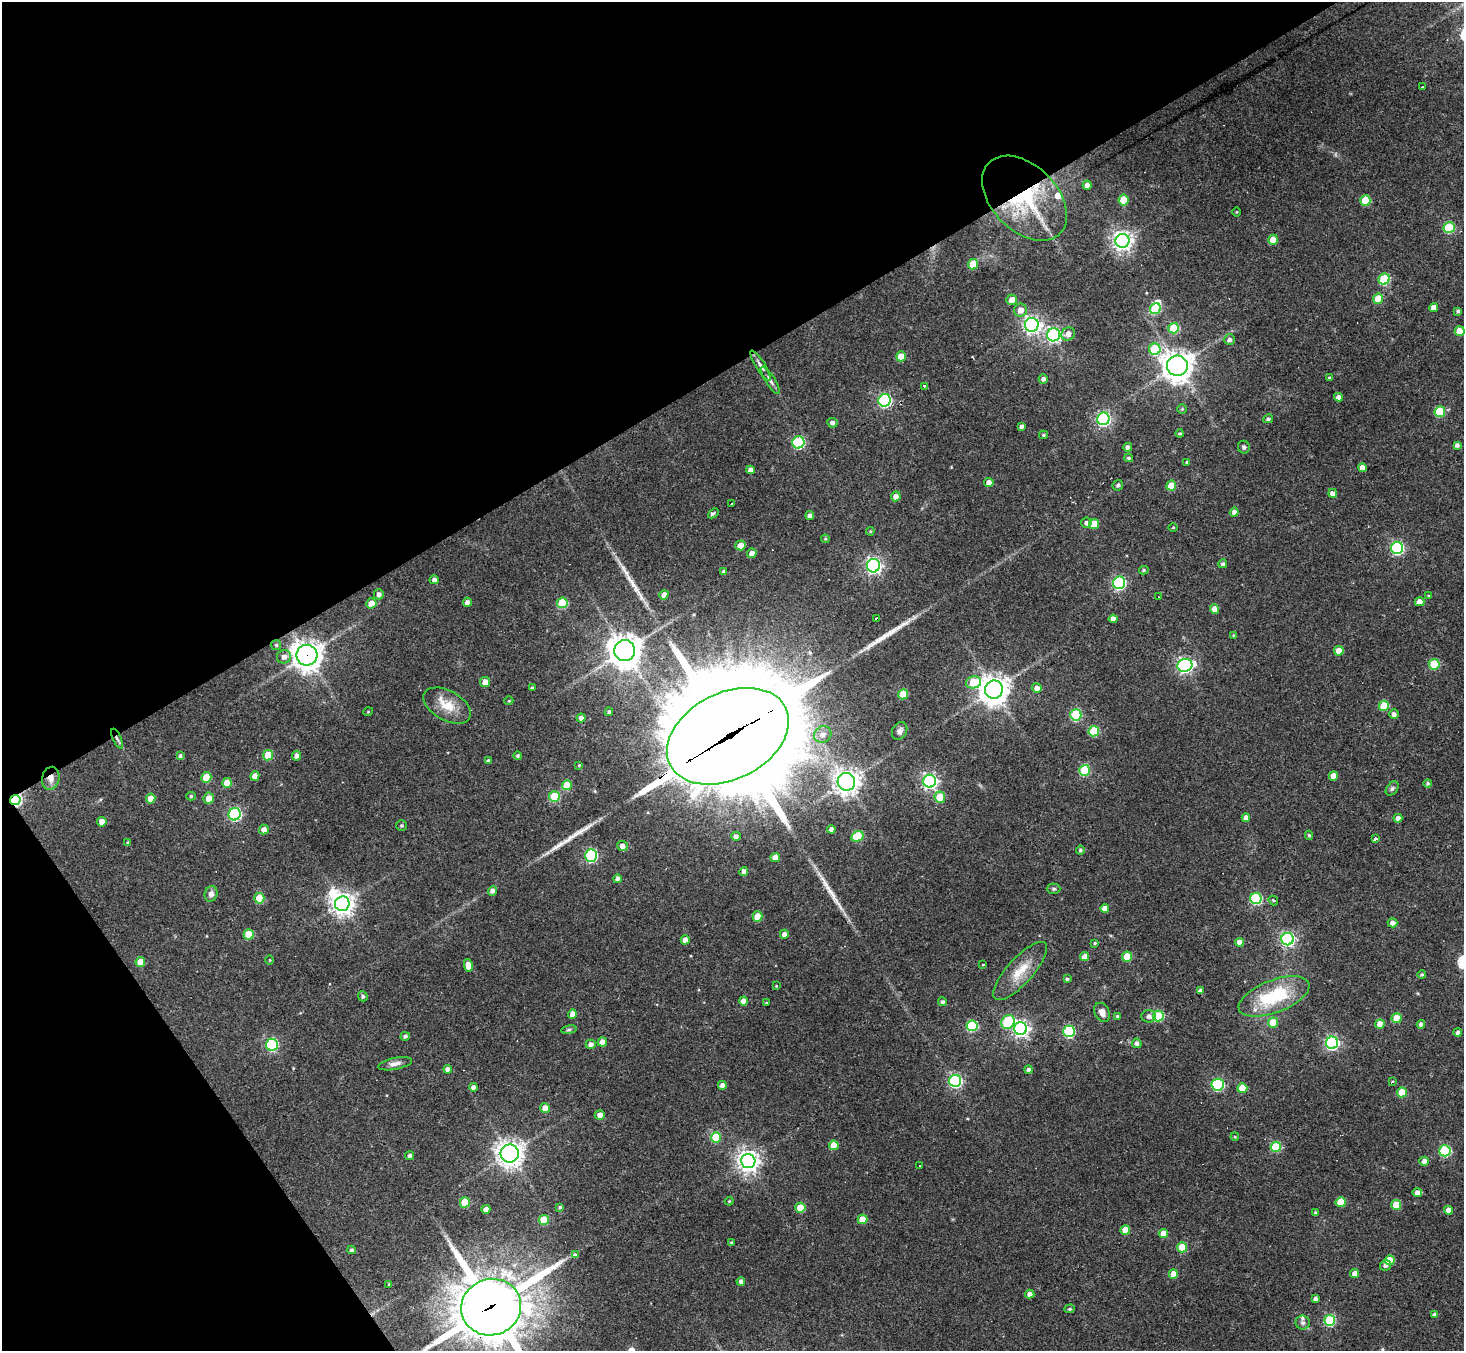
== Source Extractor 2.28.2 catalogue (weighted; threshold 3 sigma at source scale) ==
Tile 5 of 4 x 4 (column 1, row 2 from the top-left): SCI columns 1-1462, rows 2989-4337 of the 5846 x 5839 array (HDU 1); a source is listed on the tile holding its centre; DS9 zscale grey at full resolution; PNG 1466 x 1353 px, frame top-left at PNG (2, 2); each listed source drawn as its Kron ellipse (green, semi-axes under 4 px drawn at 4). Shown black and unused: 33% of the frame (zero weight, under 3 of 4 exposures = <1% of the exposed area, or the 3 px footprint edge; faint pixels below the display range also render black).
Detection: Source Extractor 2.28.2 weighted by HDU 2 'WHT'; one run over the whole footprint, this tile lists its part. Background 0.0766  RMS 0.0057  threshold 0.0257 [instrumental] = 3 sigma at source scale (4.5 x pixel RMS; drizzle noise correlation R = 1.50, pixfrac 1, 0.05/0.05 arcsec/px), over >= 5 px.
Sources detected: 269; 2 inside a brighter object's white glare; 1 cosmic-ray / hot-pixel residue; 4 long thin detections or spike segments (spike, bleed or trail) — neither listed nor drawn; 5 inside a brighter listed object's ellipse — not listed separately; the other 257 listed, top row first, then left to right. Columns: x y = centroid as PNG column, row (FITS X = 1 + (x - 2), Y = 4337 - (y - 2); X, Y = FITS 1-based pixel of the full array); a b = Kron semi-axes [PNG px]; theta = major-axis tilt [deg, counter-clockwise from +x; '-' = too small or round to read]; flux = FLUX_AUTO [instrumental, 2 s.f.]
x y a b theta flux
1422 87 3 2 - 0.83
1087 185 4 4 - 3.3
1025 198 50 32 -45 62
1124 200 5 5 - 14
1365 200 5 5 - 16
1237 212 5 3 - 0.48
1449 228 5 5 - 34
1273 240 5 5 - 9
1122 241 7 7 - 330
973 264 5 5 - 17
1384 279 5 5 - 37
1378 299 5 5 - 12
1012 300 5 5 - 4.6
1434 308 4 4 - 4.3
1155 309 6 5 - 34
1021 310 6 6 - 4.9
1458 311 3 3 - 1.1
1032 325 7 7 - 240
1174 328 5 5 - 25
1460 331 5 5 - 10
1068 334 7 6 - 3.9
1054 335 6 6 - 150
1229 340 5 5 - 1.9
1155 349 6 5 - 32
901 356 5 4 - 7.7
760 365 17 4 -58 2.8
1177 366 10 10 - 700
1330 378 3 3 - 1.1
1043 379 4 4 - 1.8
770 380 16 5 -57 2.5
924 386 3 3 - 2
1339 397 4 4 - 2.8
885 400 6 6 - 98
1182 409 5 5 - 0.72
1440 412 5 5 - 25
1103 419 6 6 - 120
1268 419 5 4 - 1.2
832 423 5 5 - 1.8
1022 426 4 4 - 1.5
1180 434 4 3 - 0.7
1043 435 4 3 - 0.87
798 442 6 6 - 62
1457 445 4 4 - 1.8
1128 447 4 4 - 2.2
1244 447 6 6 - 1.3
1129 458 4 3 - 0.9
1187 462 4 3 - 0.78
1362 468 4 4 - 3.7
750 470 4 4 - 2.5
989 483 4 4 - 4.2
1118 485 5 5 - 1.2
1171 486 5 5 - 13
1333 493 4 4 - 4.6
896 496 5 4 - 3.2
732 504 3 3 - 1.2
1234 512 4 4 - 2.3
713 513 6 3 42 1.2
810 515 4 4 - 2.1
1086 523 5 5 - 1.7
1094 524 5 5 - 13
1173 527 5 3 - 0.51
870 531 4 4 - 0.65
825 539 4 4 - 0.57
740 545 5 5 - 5
1397 548 6 6 - 89
752 553 5 4 - 3.6
1223 564 4 4 - 1.3
873 566 6 6 - 190
1144 570 5 4 - 0.91
724 572 4 3 - 1.5
434 580 4 4 - 2.1
1119 583 6 6 - 90
379 594 5 5 - 2.3
664 595 5 4 - 3.5
1429 596 4 3 - 0.64
1158 597 3 2 - 0.48
467 602 4 4 - 2.2
1419 602 5 4 - 5.4
371 603 5 5 - 5.6
562 603 5 5 - 28
1214 609 4 4 - 5.2
876 618 3 3 - 2
1113 619 4 4 - 3.7
1233 635 4 3 - 0.56
276 645 5 5 - 0.92
625 651 10 10 - 940
1339 651 5 4 - 6.7
307 655 10 10 - 640
284 657 7 6 - 3.3
1434 664 5 5 - 24
1185 665 7 6 - 150
485 682 5 5 - 5
973 682 7 6 - 18
532 688 4 3 - 1.1
1037 688 5 4 - 3.6
994 690 9 9 - 780
903 694 5 5 - 15
509 701 4 4 - 0.65
447 706 26 14 -29 12
1384 706 5 5 - 19
368 712 5 3 - 0.46
609 712 4 4 - 0.95
1394 714 5 4 - 2.1
1076 715 6 5 - 50
581 718 4 4 - 2
900 731 9 7 61 2.1
1094 731 5 5 - 28
823 734 9 8 - 4.2
728 736 65 43 27 17000
117 739 11 3 -64 1.6
268 755 5 5 - 18
180 756 4 4 - 1.1
297 756 5 4 - 2.5
517 756 4 4 - 0.97
488 761 4 4 - 1.2
579 765 4 4 - 0.55
1085 770 5 5 - 35
255 776 5 4 - 5.4
1333 776 4 4 - 6.7
206 777 5 5 - 16
51 778 11 8 76 4.3
929 781 6 6 - 190
846 782 9 8 - 440
227 783 5 5 - 10
1428 783 4 4 - 0.93
567 785 5 5 - 16
1392 788 8 5 49 1.3
191 796 4 4 - 0.93
554 796 5 5 - 26
940 797 5 5 - 15
209 798 5 5 - 4.9
151 799 5 4 - 6.3
15 800 5 5 - 71
235 814 6 6 - 86
1246 818 4 4 - 2.5
1398 818 4 4 - 2.5
102 822 4 4 - 4
402 826 5 5 - 1.1
831 829 4 4 - 2
264 830 5 5 - 3.5
1309 835 5 4 - 0.75
736 836 5 4 - 2
857 836 6 5 - 21
1375 839 4 3 - 3.2
128 843 4 3 - 1.1
622 846 5 5 - 3.4
1080 850 4 4 - 1
591 856 6 6 - 76
775 857 4 4 - 4.5
744 872 4 4 - 2.4
617 879 4 4 - 1.7
1054 889 7 5 0 0.99
492 891 5 4 - 2.1
211 894 8 6 73 2.7
259 898 5 5 - 19
1256 898 5 5 - 54
1273 900 5 3 - 0.85
342 904 7 7 - 460
1105 908 4 4 - 4.2
758 916 5 5 - 9.9
1393 923 5 4 - 2.8
249 934 5 5 - 18
784 934 4 4 - 2.5
1287 939 6 6 - 120
685 940 5 4 - 3
1239 942 4 4 - 4.5
1095 943 4 3 - 0.66
1084 956 4 4 - 5
1127 957 5 5 - 14
270 960 4 3 - 0.43
140 962 5 4 - 8.3
983 964 3 2 - 0.39
468 965 6 4 -81 4.8
1020 971 37 12 48 14
1422 974 4 3 - 0.77
1067 979 4 3 - 1
776 986 4 3 - 0.48
1200 991 4 4 - 2
363 996 5 4 - 1.3
1274 996 37 16 21 37
743 1001 4 4 - 4
943 1002 4 4 - 1.3
766 1003 3 2 - 0.48
1102 1012 10 7 -65 3.6
572 1014 4 4 - 4.4
1117 1016 3 3 - 0.62
1149 1016 7 6 - 2.4
1158 1016 5 5 - 35
1397 1018 5 5 - 11
1008 1022 7 6 - 30
1273 1022 5 5 - 13
1380 1024 5 4 - 7.4
1421 1024 4 4 - 2.1
972 1026 5 5 - 44
1020 1029 6 6 - 200
569 1030 8 4 9 1
1069 1031 6 5 - 56
1458 1032 4 4 - 1.7
405 1036 4 4 - 1.3
602 1042 5 4 - 4.7
1137 1043 5 4 - 2.1
1332 1043 6 6 - 110
591 1044 5 4 - 2.3
272 1045 6 6 - 66
395 1064 17 6 11 3.1
448 1069 4 4 - 2.2
1029 1070 4 4 - 1.6
955 1081 6 6 - 98
1392 1082 4 2 - 0.66
722 1085 4 4 - 2.1
1218 1085 6 6 - 67
473 1087 4 4 - 2
1242 1088 5 4 - 12
1402 1092 5 5 - 16
545 1108 5 5 - 4.7
600 1115 5 5 - 3.4
716 1137 5 5 - 17
1235 1137 4 3 - 0.49
834 1145 5 5 - 9
1276 1147 5 5 - 30
1445 1151 5 5 - 56
510 1154 9 9 - 510
410 1156 4 4 - 1.7
748 1161 7 7 - 410
1424 1161 5 4 - 3.4
920 1166 2 2 - 0.5
1417 1192 5 4 - 3.1
729 1201 4 4 - 0.56
465 1202 5 5 - 21
1341 1202 5 5 - 17
1396 1205 5 5 - 17
560 1207 4 3 - 0.95
800 1208 5 5 - 13
486 1209 4 4 - 2.7
1448 1210 4 4 - 4.6
1316 1213 3 3 - 0.94
862 1219 5 5 - 9.2
544 1220 5 5 - 17
1125 1230 5 4 - 9.5
1163 1233 4 4 - 5.9
731 1242 4 3 - 0.6
1182 1247 5 5 - 18
352 1250 4 4 - 1.1
575 1255 3 3 - 7
1390 1260 5 5 - 13
1385 1265 6 5 - 1.8
1173 1274 4 4 - 6.9
1355 1274 4 4 - 4.2
741 1281 4 4 - 1.8
389 1284 3 2 - 0.43
1030 1294 4 4 - 2.8
1315 1299 4 4 - 1.7
491 1307 30 28 19 2800
1070 1309 5 4 - 0.83
1434 1314 4 4 - 1.3
1330 1320 5 5 - 43
1303 1323 7 7 - 1.6
Overlapping masked pixels (flux is a lower limit): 7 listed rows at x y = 1025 198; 307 655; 728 736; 117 739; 51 778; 15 800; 491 1307
Isophote crosses this tile's border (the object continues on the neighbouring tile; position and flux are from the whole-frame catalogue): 1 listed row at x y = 491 1307